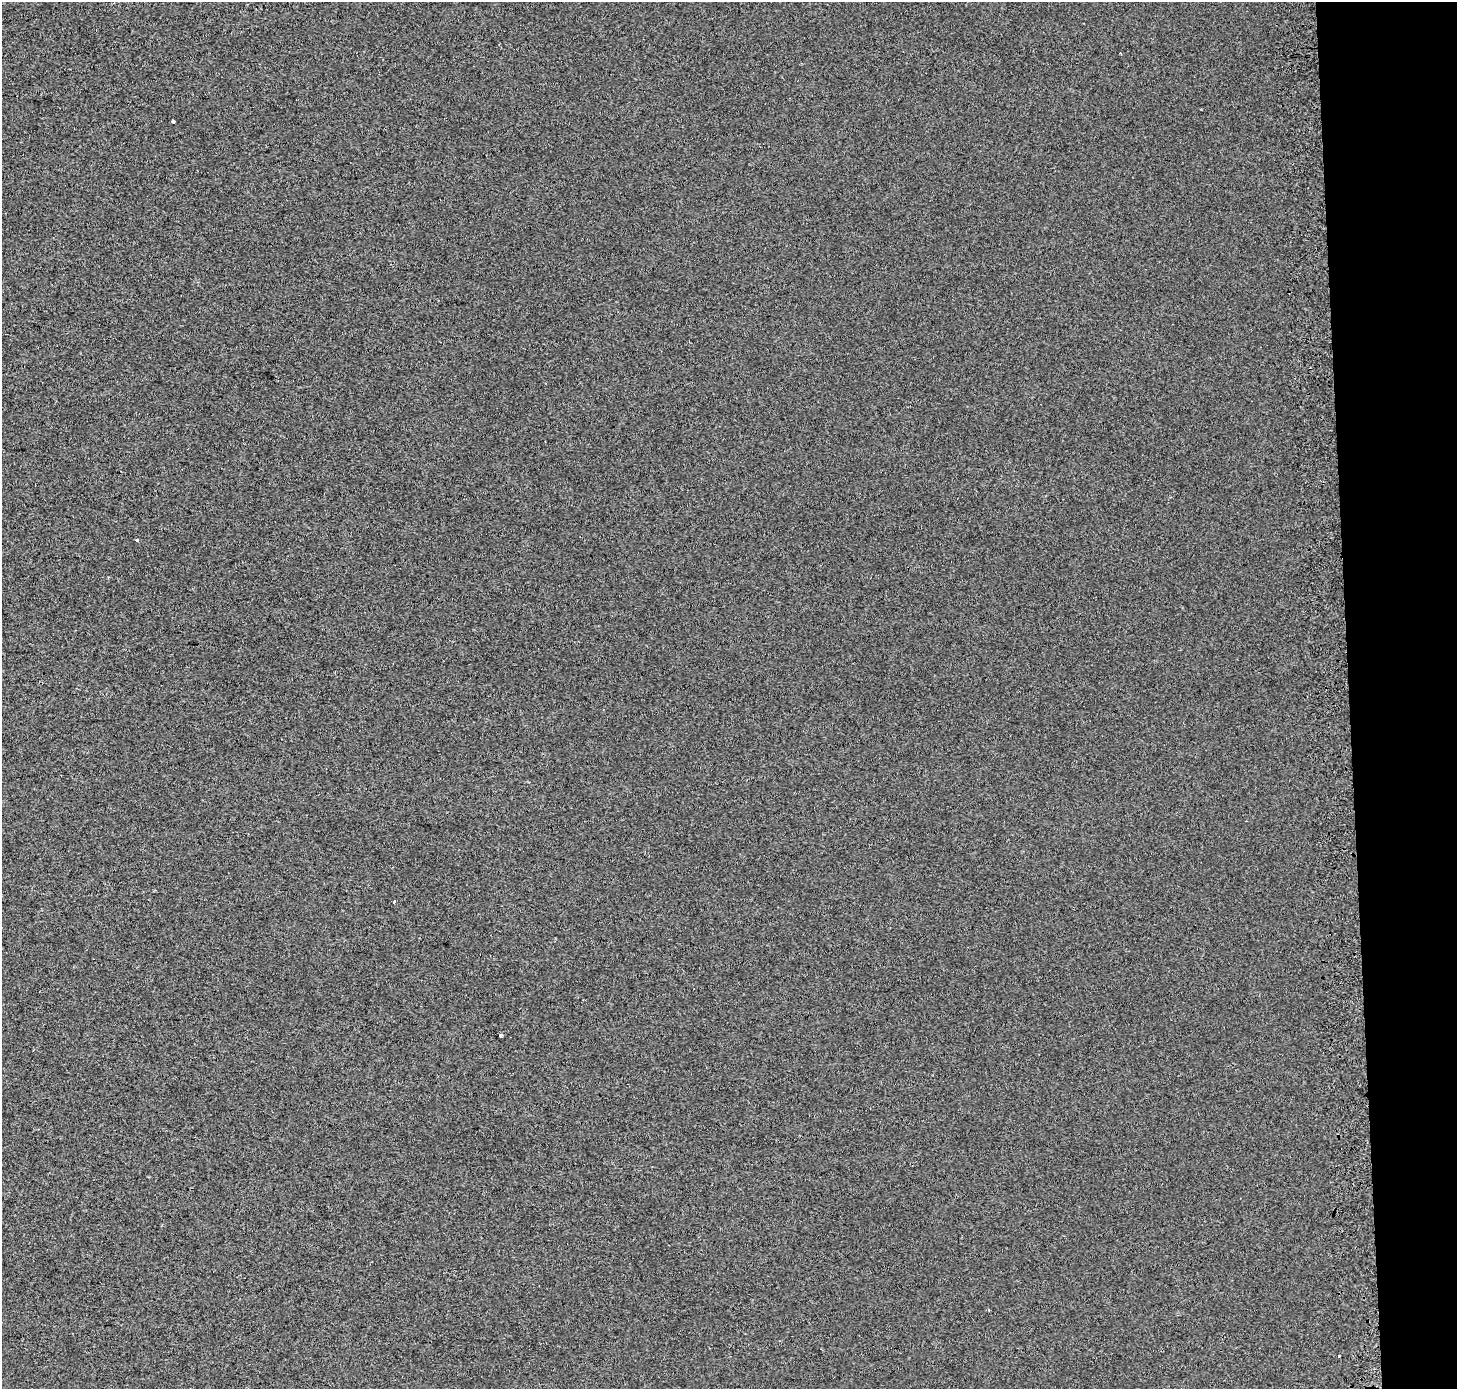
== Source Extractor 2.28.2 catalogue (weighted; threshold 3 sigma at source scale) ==
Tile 6 of 3 x 3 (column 3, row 2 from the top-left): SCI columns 2983-4437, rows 1387-2773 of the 4510 x 4167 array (HDU 1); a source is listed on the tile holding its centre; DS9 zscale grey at full resolution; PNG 1459 x 1391 px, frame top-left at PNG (2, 2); no overlay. Shown black and unused: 7% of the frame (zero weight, under 2 of 3 exposures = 2% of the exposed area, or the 3 px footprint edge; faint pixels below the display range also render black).
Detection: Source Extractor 2.28.2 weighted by HDU 2 'WHT'; one run over the whole footprint, this tile lists its part. Background 0.00625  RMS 0.0067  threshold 0.0303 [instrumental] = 3 sigma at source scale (4.5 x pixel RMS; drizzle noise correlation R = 1.50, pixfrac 1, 0.0396/0.0396 arcsec/px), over >= 5 px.
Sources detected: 6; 1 cosmic-ray / hot-pixel residue — not listed; the other 5 listed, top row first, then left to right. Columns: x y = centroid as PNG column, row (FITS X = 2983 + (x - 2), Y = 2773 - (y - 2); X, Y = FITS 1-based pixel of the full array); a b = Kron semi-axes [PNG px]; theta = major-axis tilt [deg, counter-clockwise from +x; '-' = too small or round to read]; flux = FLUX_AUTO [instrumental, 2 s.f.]
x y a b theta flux
173 121 3 3 - 3.6
137 540 3 3 - 3.9
395 901 3 3 - 3.6
501 1035 3 3 - 2.4
1339 1356 3 2 - 1.8